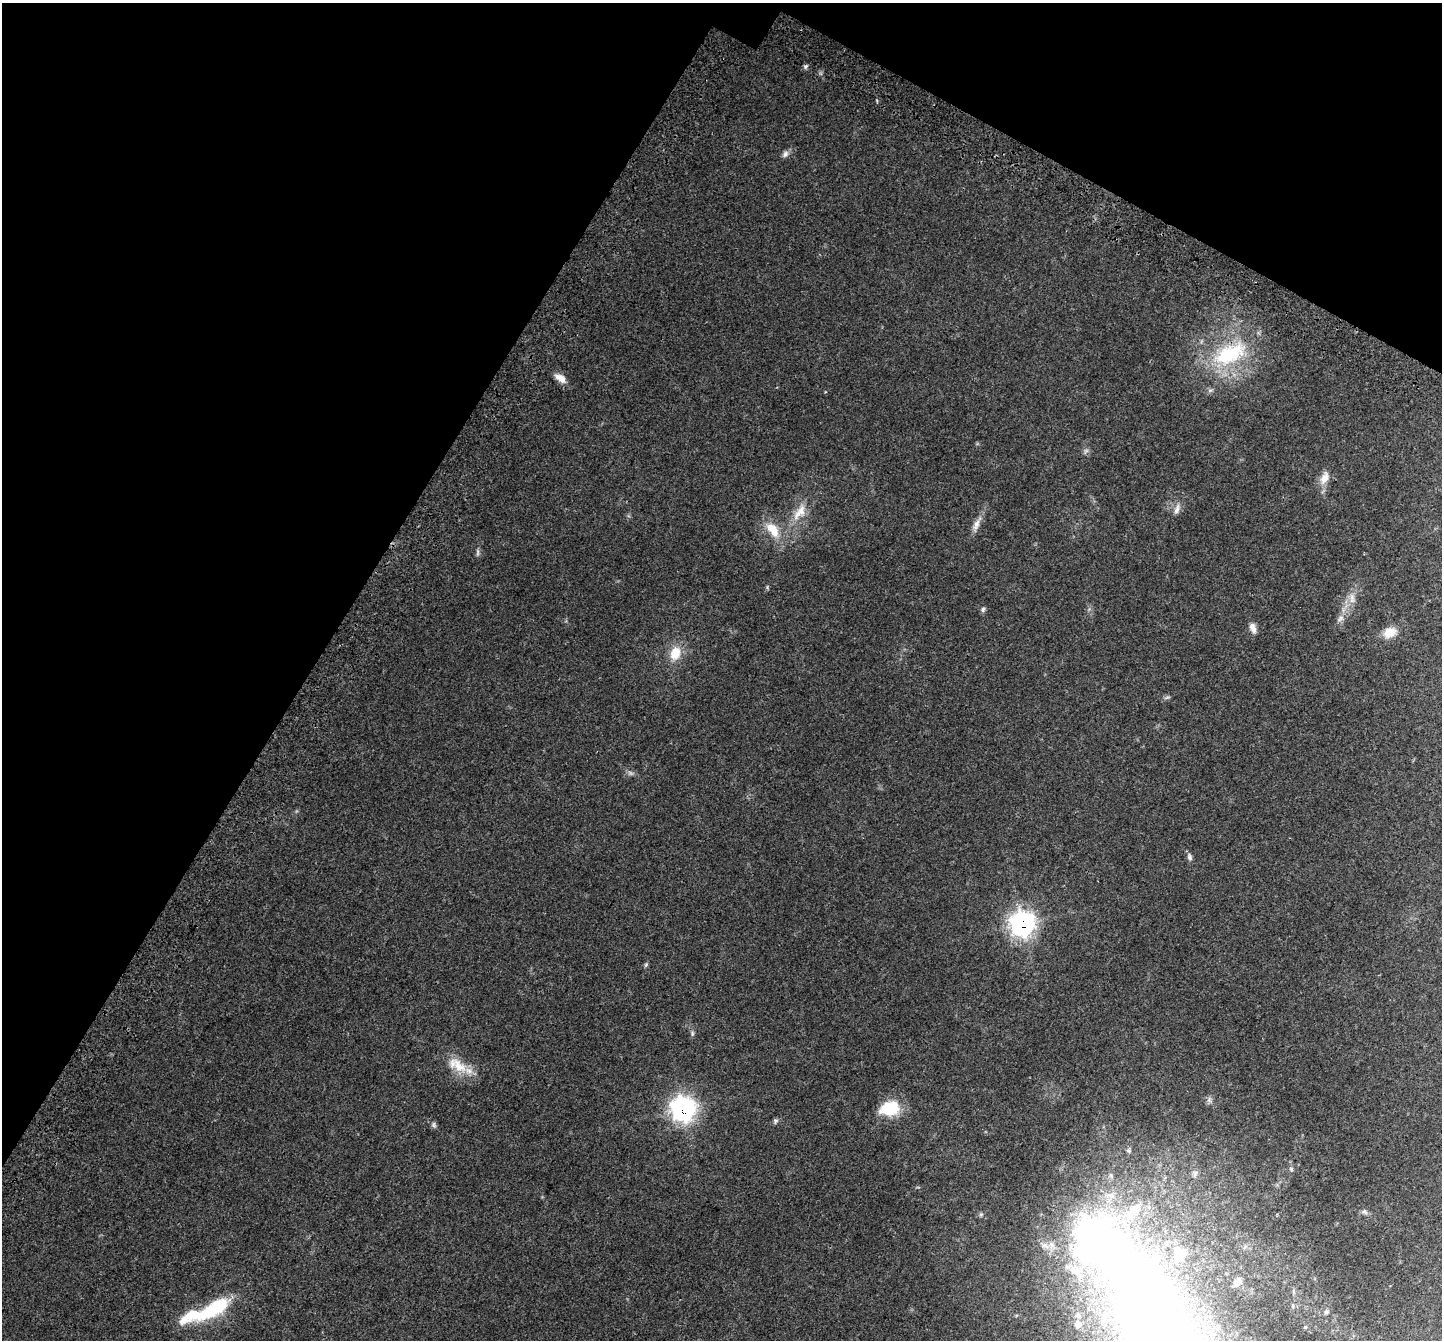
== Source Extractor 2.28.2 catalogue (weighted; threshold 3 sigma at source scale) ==
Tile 2 of 4 x 4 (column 2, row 1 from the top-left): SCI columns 1585-3024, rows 4428-5765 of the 6031 x 6114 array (HDU 1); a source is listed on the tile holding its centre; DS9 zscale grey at full resolution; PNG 1444 x 1342 px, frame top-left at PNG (2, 3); no overlay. Shown black and unused: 29% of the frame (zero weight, under 3 of 4 exposures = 8% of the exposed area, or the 3 px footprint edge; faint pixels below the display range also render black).
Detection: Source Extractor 2.28.2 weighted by HDU 2 'WHT'; one run over the whole footprint, this tile lists its part. Background 0.0446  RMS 0.0039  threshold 0.0174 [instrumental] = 3 sigma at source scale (4.5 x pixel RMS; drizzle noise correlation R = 1.50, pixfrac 1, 0.0396/0.0396 arcsec/px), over >= 5 px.
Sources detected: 46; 3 too faint to see at this stretch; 4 inside a brighter object's white glare — not listed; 4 inside a brighter listed object's ellipse — not listed separately; the other 35 listed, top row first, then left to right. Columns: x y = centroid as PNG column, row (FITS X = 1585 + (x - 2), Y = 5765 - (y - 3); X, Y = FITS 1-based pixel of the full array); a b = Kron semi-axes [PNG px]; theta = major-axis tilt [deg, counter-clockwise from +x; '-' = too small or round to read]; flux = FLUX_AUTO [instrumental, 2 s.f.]
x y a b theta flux
805 66 7 5 52 0.82
785 154 10 7 47 1.4
1229 354 53 26 27 33
560 378 17 8 -35 3.2
1325 478 17 10 66 4.2
1177 509 15 7 70 2.1
800 512 28 13 55 7.3
977 524 24 7 65 3.2
773 530 26 14 -53 8.4
1352 597 11 6 -68 1.9
983 609 7 6 - 0.8
1340 618 12 7 38 1.7
1253 628 13 7 -70 2.3
1390 632 17 12 26 5.2
675 653 19 14 69 6.9
1167 697 7 4 19 0.66
1190 857 11 6 -74 1.1
1022 924 12 11 - 140
646 965 7 5 68 0.59
692 1033 8 4 82 0.73
459 1066 31 14 -47 8.9
1209 1100 9 6 84 1.1
683 1109 11 11 - 150
889 1109 22 15 12 14
775 1121 7 6 - 0.78
434 1125 9 6 -66 0.93
1291 1169 6 5 - 0.6
1195 1173 8 6 73 1
1364 1212 9 6 -42 0.96
981 1214 6 4 19 0.57
1238 1282 11 8 49 2.2
1294 1292 8 4 82 0.65
215 1308 51 13 29 27
1326 1312 7 6 - 0.82
1155 1322 253 76 -65 500
Overlapping masked pixels (flux is a lower limit): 3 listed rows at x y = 1229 354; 1022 924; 683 1109
Isophote crosses this tile's border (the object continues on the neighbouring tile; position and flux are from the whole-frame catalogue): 1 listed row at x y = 1155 1322
Unlisted compact peaks at least as high as the median listed source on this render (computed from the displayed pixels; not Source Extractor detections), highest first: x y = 767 587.